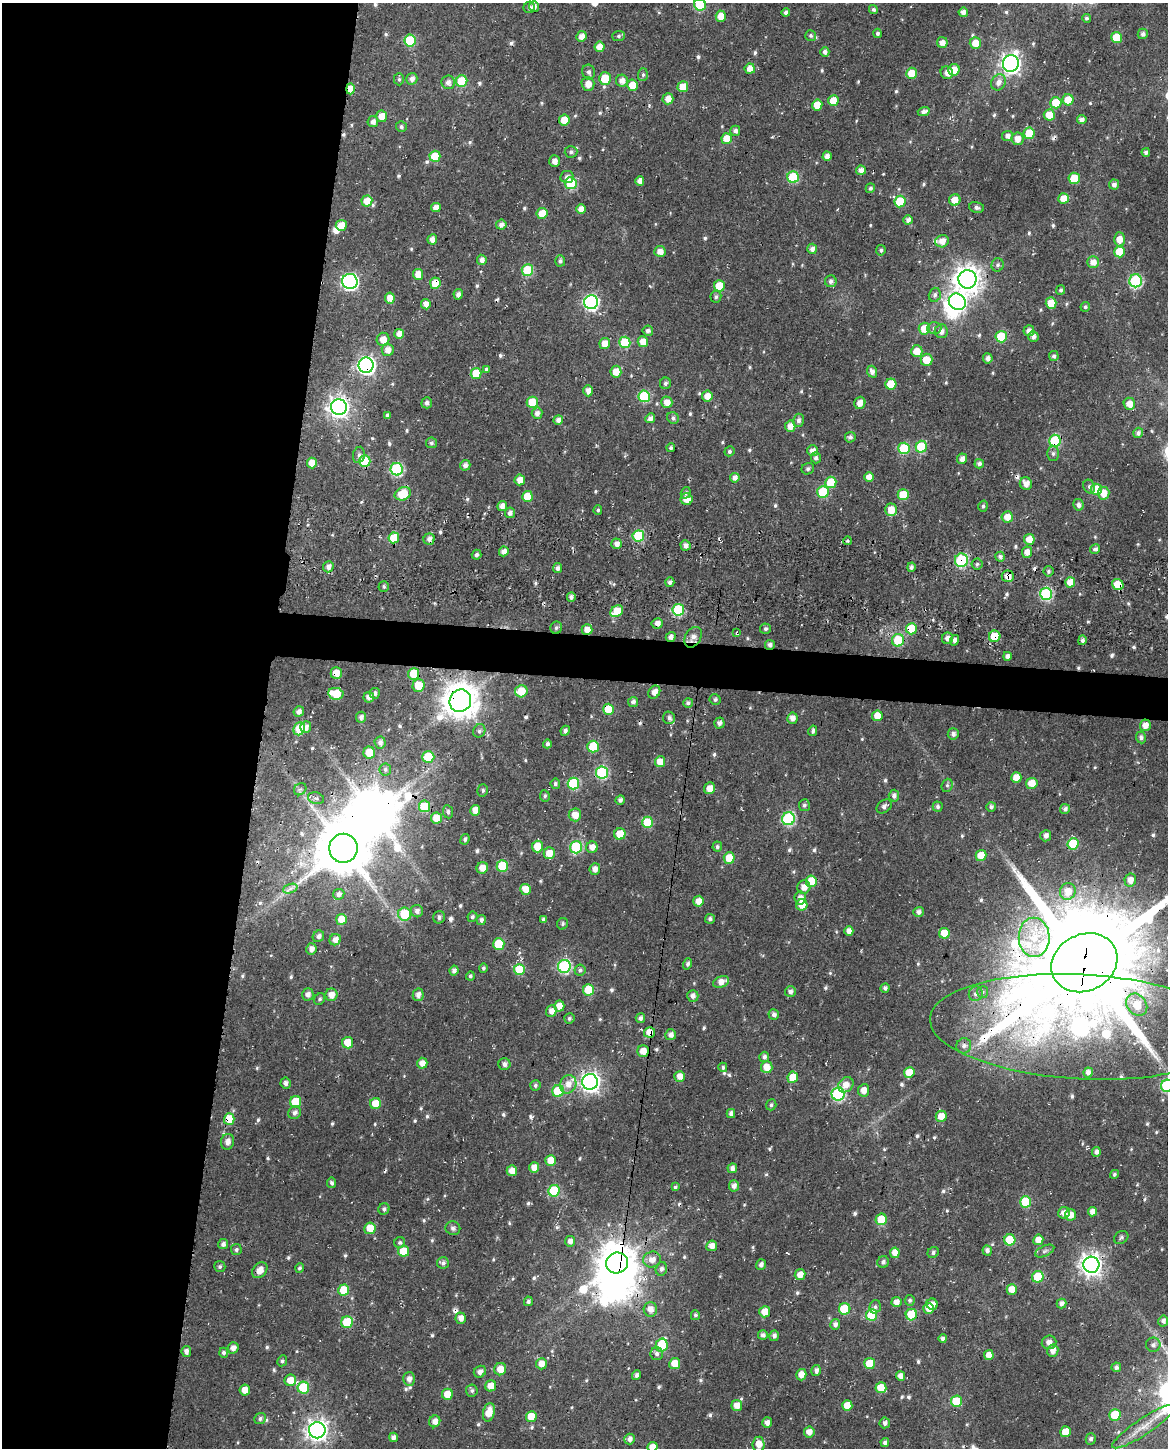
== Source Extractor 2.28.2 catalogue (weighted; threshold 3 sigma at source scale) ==
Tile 5 of 4 x 3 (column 1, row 2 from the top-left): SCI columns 16-1181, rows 1787-3232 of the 4702 x 5021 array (HDU 1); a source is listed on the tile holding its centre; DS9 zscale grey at full resolution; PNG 1170 x 1450 px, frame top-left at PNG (2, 3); each listed source drawn as its Kron ellipse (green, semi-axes under 4 px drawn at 4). Shown black and unused: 25% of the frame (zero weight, under 3 of 4 exposures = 6% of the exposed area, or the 3 px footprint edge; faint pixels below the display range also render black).
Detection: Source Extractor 2.28.2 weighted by HDU 2 'WHT'; one run over the whole footprint, this tile lists its part. Background 0.019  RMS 0.0069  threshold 0.0309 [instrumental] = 3 sigma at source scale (4.5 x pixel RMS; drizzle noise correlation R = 1.50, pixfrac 1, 0.0396/0.0396 arcsec/px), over >= 5 px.
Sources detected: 678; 6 inside a brighter object's white glare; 14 cosmic-ray / hot-pixel residue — neither listed nor drawn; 3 inside a brighter listed object's ellipse — not listed separately; of the other 655, all 500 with FLUX_AUTO >= 1.42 (the completeness limit of this list) listed and drawn (155 fainter detections not listed), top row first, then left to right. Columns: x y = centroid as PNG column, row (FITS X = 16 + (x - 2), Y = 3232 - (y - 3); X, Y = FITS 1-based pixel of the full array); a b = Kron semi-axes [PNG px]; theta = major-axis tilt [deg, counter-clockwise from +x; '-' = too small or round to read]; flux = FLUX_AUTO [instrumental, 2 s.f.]
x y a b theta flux
700 5 6 6 - 44
534 6 5 5 - 3
529 7 6 5 - 2
873 9 4 4 - 1.9
786 12 4 4 - 2.2
963 12 5 4 - 4.3
721 16 5 5 - 10
1087 18 4 4 - 1.6
878 33 4 4 - 1.7
1143 34 5 5 - 2.5
811 35 5 5 - 1.6
581 36 5 5 - 5.2
618 36 6 5 - 1.4
1117 37 5 5 - 22
410 40 6 5 - 34
942 43 5 5 - 4.3
975 43 6 5 - 9.5
599 47 5 5 - 8.3
825 52 5 4 - 3
1011 63 8 8 - 360
750 69 5 5 - 6.4
954 70 6 5 - 10
589 72 7 6 - 2.4
911 73 5 5 - 12
947 73 6 6 - 4.9
643 75 6 5 - 1.5
605 78 6 6 - 20
399 79 6 5 - 1.4
412 79 6 5 - 3.7
462 81 6 5 - 25
622 81 6 6 - 5.3
448 82 7 6 - 3.6
998 82 8 7 - 4.2
588 84 7 6 - 6.4
632 85 5 5 - 12
683 87 5 5 - 13
350 89 5 4 - 11
668 99 5 5 - 6.4
1068 100 5 5 - 14
833 101 5 5 - 14
1056 103 6 5 - 18
817 105 5 5 - 11
924 112 6 4 15 3.5
1049 115 5 5 - 11
382 116 6 5 - 9.1
1082 119 5 4 - 3.5
564 120 5 5 - 13
373 122 5 5 - 3.7
401 127 5 5 - 1.8
735 131 5 5 - 2.8
1029 133 6 5 - 23
1008 136 5 5 - 3.8
727 139 5 5 - 12
1017 139 6 6 - 6.4
571 152 6 5 - 1.6
1146 152 4 4 - 2.1
435 156 5 5 - 22
827 156 4 4 - 4.1
555 161 6 5 - 4
861 170 5 4 - 4.7
567 177 6 6 - 2.9
793 177 6 5 - 42
1074 178 5 5 - 22
640 181 5 4 - 5
571 183 6 5 - 38
1114 185 5 5 - 3.2
870 188 5 4 - 1.9
1064 198 5 5 - 9.7
955 200 6 5 - 7.1
367 201 5 5 - 10
900 201 6 5 - 26
436 207 5 4 - 5.6
977 207 7 5 -15 2.1
581 209 5 5 - 6.2
542 213 5 5 - 12
908 220 4 4 - 3.2
341 225 5 5 - 11
501 225 5 5 - 3.4
432 239 5 5 - 4.6
1119 239 7 5 89 7.5
942 241 7 6 - 6
812 249 5 5 - 3.7
881 250 5 4 - 1.6
660 251 5 5 - 6.1
1119 252 5 5 - 17
482 260 5 5 - 4.1
560 261 5 5 - 1.8
1093 262 6 5 - 5.6
998 265 6 6 - 1.9
527 270 6 5 - 38
418 274 5 5 - 9.2
967 279 9 9 - 850
350 281 8 7 - 170
831 281 6 6 - 2.4
1136 281 6 6 - 82
435 283 5 5 - 13
719 286 5 5 - 17
1061 290 5 4 - 1.8
458 294 5 4 - 3.3
935 295 7 6 - 2.1
716 297 6 5 - 1.6
390 298 5 5 - 8.3
591 302 7 7 - 150
957 302 9 8 - 180
1051 303 6 5 - 12
426 304 5 4 - 5.3
1085 307 5 4 - 1.4
934 328 7 6 - 2
924 329 6 5 - 14
648 331 5 5 - 2.8
941 331 7 6 - 3.9
1029 331 5 5 - 3.8
399 334 5 5 - 7
1033 336 5 5 - 3.4
1001 337 5 5 - 30
383 339 6 6 - 6.8
625 342 6 5 - 33
643 342 5 5 - 8.7
605 344 5 5 - 7.5
388 350 6 6 - 5.5
917 351 6 6 - 9.8
1054 356 5 5 - 2.2
988 358 5 5 - 3.4
926 360 6 6 - 11
366 365 7 7 - 270
486 369 3 3 - 4.4
616 372 6 5 - 8.9
872 372 6 4 -67 3.5
476 373 5 5 - 19
665 383 6 5 - 1.7
891 384 5 5 - 22
588 391 5 5 - 4.7
644 396 6 6 - 45
707 396 5 5 - 6.9
532 402 5 5 - 17
667 402 6 5 - 7
427 403 5 5 - 2.4
860 403 6 5 - 5.2
1129 404 6 5 - 7.5
339 407 8 8 - 440
537 413 6 5 - 3.5
387 415 4 3 - 1.5
650 418 5 5 - 3.8
673 418 6 5 - 2
558 420 5 5 - 4
798 420 6 5 - 2.6
790 426 5 5 - 5.9
1138 433 5 5 - 2.6
850 437 5 5 - 2.1
1055 441 6 6 - 46
431 443 5 5 - 1.6
921 447 6 5 - 36
671 448 4 4 - 1.7
904 448 6 6 - 36
729 451 5 5 - 1.5
812 451 5 5 - 5.4
1053 454 7 6 - 1.9
359 455 8 6 79 2.2
816 458 5 5 - 2.5
962 459 5 5 - 4.2
365 461 6 5 - 34
312 463 5 5 - 8.7
979 464 4 4 - 2.5
465 465 5 5 - 3.6
397 469 6 6 - 85
808 469 6 5 - 1.7
869 477 5 5 - 8.1
735 478 5 4 - 4.4
520 480 5 5 - 7
831 482 6 5 - 25
1026 484 6 6 - 5.5
1089 486 7 5 -63 1.8
1096 489 5 5 - 18
823 492 6 5 - 33
686 493 6 5 - 1.6
1104 493 6 6 - 8
403 494 8 6 24 20
903 495 5 5 - 22
527 496 5 5 - 17
687 499 6 6 - 7.7
1078 505 6 5 - 2.6
502 506 5 5 - 4.9
983 506 5 4 - 1.5
598 510 5 4 - 1.5
891 510 6 5 - 9
510 513 5 5 - 3.3
1007 517 5 5 - 7.2
638 536 5 5 - 43
394 538 5 5 - 21
429 539 6 5 - 3
1029 539 5 5 - 7.6
847 541 4 4 - 1.4
616 544 5 5 - 4.1
685 545 5 5 - 3.9
1095 549 5 4 - 2.5
504 551 5 4 - 4.7
1027 552 5 5 - 5.8
476 555 5 4 - 2
1000 557 5 5 - 2.5
961 560 7 6 - 65
977 564 5 5 - 1.4
328 567 5 5 - 4.6
911 567 4 4 - 2.1
557 568 5 4 - 2.5
1048 571 5 5 - 1.8
1008 576 6 6 - 5.6
670 582 5 4 - 2.3
1070 582 5 5 - 9.2
1118 584 6 5 - 17
384 586 5 5 - 1.4
1046 594 6 6 - 82
571 597 4 4 - 2.5
678 610 6 6 - 53
617 611 7 5 36 16
657 623 5 5 - 4.5
556 628 6 6 - 1.7
765 629 5 5 - 1.6
911 629 5 5 - 24
587 630 5 5 - 6.3
737 633 4 3 - 5.1
995 636 6 5 - 20
671 637 5 5 - 3.5
693 637 11 8 59 5
947 638 6 5 - 3.7
898 640 6 6 - 25
954 640 5 4 - 2.8
1082 640 5 4 - 1.9
770 645 5 5 - 2.2
1007 656 4 4 - 2.8
336 673 6 5 - 8.6
414 674 6 5 - 21
418 685 6 6 - 16
521 691 6 6 - 15
654 692 7 5 56 5.3
375 693 5 5 - 2.2
336 694 8 6 -10 19
369 697 5 5 - 3.9
715 700 5 5 - 1.6
460 701 11 10 - 1600
633 702 5 5 - 2.6
688 703 5 4 - 2.1
608 709 5 5 - 16
299 712 5 5 - 3.5
877 716 5 5 - 9.7
361 717 5 5 - 2.6
669 718 6 6 - 2.4
792 718 6 5 - 4.3
719 723 5 5 - 2.8
1145 725 6 5 - 5.9
306 727 6 5 - 3.6
299 729 6 5 - 21
479 731 7 6 - 1.8
565 731 5 4 - 2.4
813 731 5 4 - 1.9
953 734 6 5 - 2.6
1141 737 6 5 - 2.1
380 742 6 5 - 2.9
547 744 4 4 - 2.2
593 747 6 5 - 25
369 752 6 5 - 11
428 757 6 5 - 30
660 762 5 5 - 9
385 769 6 5 - 1.6
602 773 6 6 - 74
1016 778 5 5 - 9.5
573 783 6 5 - 45
1032 783 5 5 - 10
555 784 5 4 - 1.6
947 785 7 5 69 1.5
709 788 6 5 - 5.8
300 789 7 5 41 1.5
483 790 6 5 - 1.5
545 796 5 5 - 1.4
894 796 6 5 - 2.9
316 798 8 5 -14 1.8
620 800 5 4 - 2.3
804 805 6 5 - 1.6
424 806 6 5 - 27
884 806 8 6 38 2.6
938 807 5 5 - 1.6
991 807 5 4 - 2.2
1065 809 5 5 - 2.5
475 810 5 5 - 6.5
448 812 6 5 - 1.5
575 815 6 6 - 8
436 818 5 5 - 11
788 819 6 6 - 84
648 822 6 5 - 26
620 834 6 5 - 16
1046 836 6 5 - 2.4
465 839 5 4 - 1.6
1073 844 6 5 - 28
537 847 6 5 - 13
576 847 6 6 - 53
592 847 6 5 - 5.6
717 847 5 5 - 1.6
343 848 14 14 - 4300
549 853 6 5 - 8.7
981 855 5 5 - 14
729 858 5 5 - 16
502 866 5 5 - 29
482 868 6 5 - 6.6
595 869 6 5 - 4.2
1130 880 6 6 - 5.6
811 881 6 5 - 16
804 887 7 6 - 5.9
290 889 7 4 20 2.2
526 889 5 5 - 9.4
1068 891 8 7 - 8.8
339 894 6 5 - 2.8
800 898 6 6 - 5
698 901 5 5 - 6.7
802 905 6 5 - 8.9
417 911 6 6 - 3
919 912 5 5 - 2.9
405 914 6 6 - 30
439 917 6 6 - 2.2
472 917 5 4 - 1.6
341 919 5 5 - 11
543 919 4 4 - 1.8
710 919 5 5 - 2.2
481 920 5 4 - 2.4
563 924 6 5 - 1.6
849 931 5 4 - 5
944 933 5 5 - 11
318 936 6 5 - 2.7
1034 937 20 15 -88 21
335 940 6 5 - 4.9
499 944 6 5 - 25
311 949 6 5 - 4.2
1084 963 34 28 26 16000
688 964 5 4 - 1.9
564 966 6 6 - 98
483 968 4 4 - 1.5
519 970 5 5 - 27
580 970 5 5 - 1.6
454 971 5 4 - 2.7
470 976 4 4 - 1.5
721 982 8 5 22 6.1
885 988 4 4 - 2.3
589 990 6 5 - 23
790 991 5 5 - 2.7
983 992 6 5 - 1.4
308 994 6 5 - 3.3
976 994 7 7 - 2.7
331 995 6 6 - 6.8
418 995 6 5 - 3.7
693 996 6 5 - 3.5
320 999 6 5 - 1.5
1137 1005 12 9 -51 19
559 1006 5 5 - 6.1
551 1011 6 5 - 5.3
774 1014 5 5 - 2.6
569 1018 5 5 - 1.5
640 1018 5 4 - 2.7
1081 1027 151 52 -3 540
649 1032 5 5 - 8.1
671 1035 5 5 - 4.3
348 1043 6 5 - 11
964 1046 7 7 - 3.4
643 1051 6 6 - 7.5
764 1057 5 5 - 2.4
422 1063 5 5 - 5.7
504 1064 6 6 - 2.7
723 1067 4 4 - 1.5
767 1067 6 5 - 9.6
909 1072 5 5 - 12
1088 1072 5 4 - 3.4
680 1076 5 5 - 6.8
793 1077 5 5 - 12
590 1082 8 8 - 380
286 1083 5 5 - 2.8
568 1084 9 8 - 7.2
535 1085 5 5 - 1.5
846 1085 8 7 - 6.1
1167 1086 6 6 - 67
864 1090 6 5 - 5.6
558 1091 6 5 - 33
838 1094 6 6 - 92
296 1102 5 5 - 24
376 1103 5 5 - 13
771 1105 6 5 - 1.6
294 1113 6 6 - 2.9
731 1114 4 4 - 2.8
941 1116 5 5 - 8.6
229 1119 6 5 - 15
227 1142 8 6 74 4.5
1096 1152 5 4 - 2.9
551 1160 5 5 - 10
534 1167 5 5 - 7.3
732 1168 5 4 - 3.1
512 1171 5 5 - 6.3
1114 1174 5 4 - 1.4
332 1183 5 4 - 1.9
734 1186 5 5 - 3.6
675 1187 4 3 - 1.4
554 1191 6 5 - 36
1026 1202 6 5 - 34
384 1209 6 5 - 1.7
1092 1212 4 4 - 4.7
1064 1213 6 6 - 5.4
1071 1215 5 5 - 6.5
881 1219 6 5 - 17
370 1228 6 5 - 12
453 1228 7 7 - 2
1121 1237 8 6 36 1.6
1010 1240 5 5 - 28
1038 1240 5 5 - 7.1
570 1241 5 5 - 4.3
400 1243 5 5 - 1.5
223 1244 5 5 - 2.9
712 1246 5 5 - 5.9
236 1250 5 5 - 1.5
404 1251 5 5 - 17
987 1251 5 4 - 2.8
1045 1251 10 5 25 1.9
895 1253 5 5 - 7.3
933 1253 6 5 - 1.9
652 1260 9 8 - 5.8
883 1262 6 5 - 2.3
443 1263 6 5 - 2.4
617 1263 11 10 - 1600
761 1265 5 5 - 2.6
1091 1265 8 8 - 470
220 1267 5 5 - 1.5
300 1268 5 4 - 1.6
661 1269 7 5 74 2.3
260 1270 9 6 47 6
800 1275 5 5 - 6.8
1038 1277 6 5 - 27
1012 1289 5 5 - 9.2
344 1290 5 5 - 18
910 1300 5 5 - 1.7
528 1301 5 4 - 2
896 1302 5 5 - 5
932 1304 6 5 - 4.8
1062 1304 5 4 - 3.6
875 1307 7 5 74 1.7
929 1308 5 5 - 9.1
650 1309 7 6 - 5.4
845 1309 6 5 - 28
765 1312 5 5 - 10
695 1315 5 4 - 1.7
871 1315 6 5 - 36
911 1315 6 5 - 25
461 1318 6 5 - 4.7
1163 1321 5 5 - 2.3
347 1322 6 5 - 31
835 1324 5 5 - 3.2
763 1335 5 5 - 2.8
774 1336 5 5 - 2.9
943 1339 4 4 - 2.6
1049 1342 7 7 - 4
662 1345 6 6 - 22
1153 1345 7 7 - 2.6
233 1348 6 5 - 4.1
186 1351 5 5 - 3.7
1053 1351 6 5 - 4.7
224 1353 5 4 - 1.7
657 1354 6 6 - 2.5
989 1355 5 4 - 6.4
282 1361 5 4 - 1.4
870 1363 5 5 - 20
541 1364 5 5 - 6.7
675 1364 5 5 - 12
1116 1367 5 5 - 2.1
500 1369 6 6 - 8.7
816 1371 5 4 - 3
480 1372 6 5 - 3.3
637 1375 5 4 - 2.4
801 1375 6 5 - 6.8
900 1376 5 4 - 4.7
409 1379 6 6 - 4.1
290 1380 6 5 - 9.5
491 1386 5 5 - 8.6
303 1387 6 6 - 29
881 1388 5 5 - 15
245 1390 5 5 - 6.1
472 1391 6 6 - 1.9
447 1394 5 5 - 9.7
956 1401 5 5 - 21
737 1405 5 5 - 6.6
847 1406 5 5 - 10
489 1412 9 6 76 11
1115 1415 6 5 - 22
531 1417 5 5 - 13
260 1418 6 5 - 1.8
435 1421 6 5 - 5
767 1423 5 5 - 3.7
885 1423 5 5 - 2.8
1144 1426 37 8 34 14
317 1430 8 8 - 460
809 1432 5 5 - 5.2
1066 1432 5 5 - 13
393 1437 4 4 - 3
629 1439 5 5 - 4
1091 1439 6 5 - 1.9
885 1442 4 4 - 2.2
758 1444 7 6 - 7.4
652 1447 5 4 - 6.3
Overlapping masked pixels (flux is a lower limit): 32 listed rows (the first 20) at x y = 350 89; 900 201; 435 283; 366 365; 339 407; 558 420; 1055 441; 365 461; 961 560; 1008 576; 1118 584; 678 610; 657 623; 911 629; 587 630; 737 633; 995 636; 671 637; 693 637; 770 645
Isophote crosses this tile's border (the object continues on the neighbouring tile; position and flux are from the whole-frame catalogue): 5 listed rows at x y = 700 5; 1084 963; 1167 1086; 758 1444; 652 1447